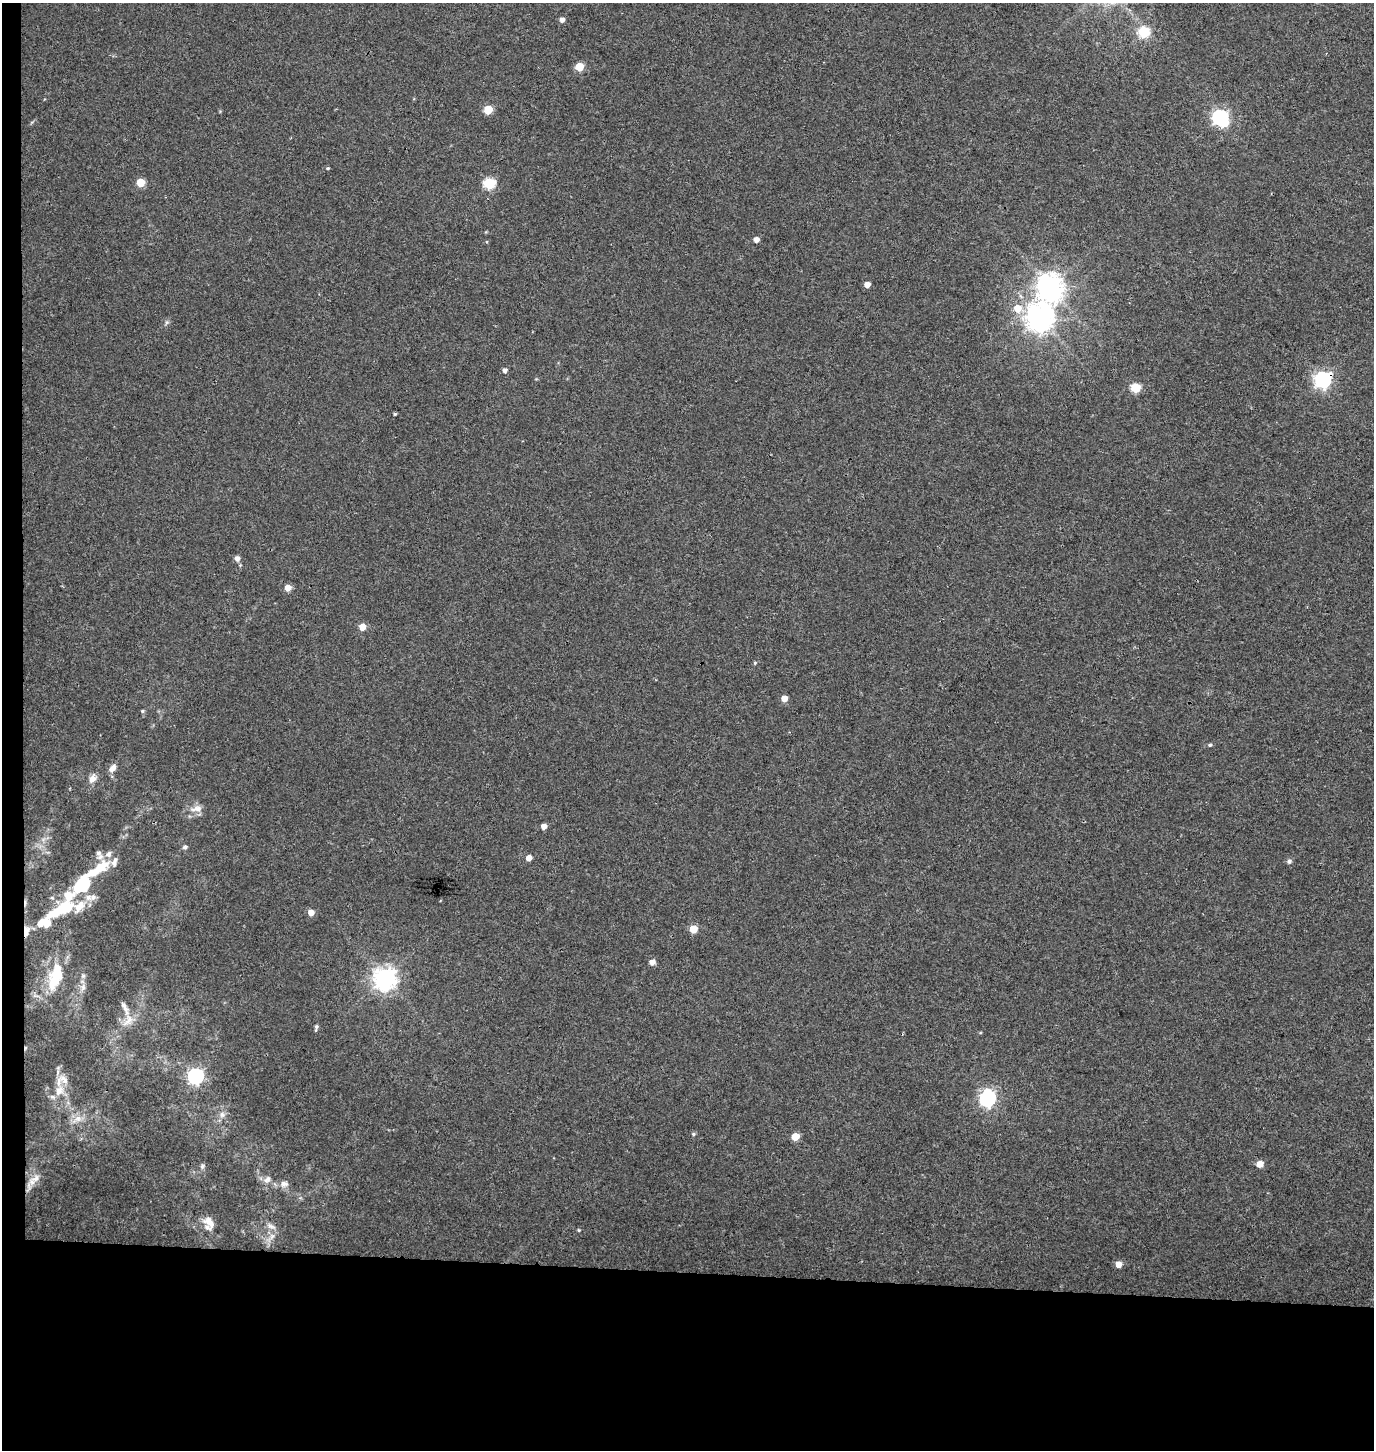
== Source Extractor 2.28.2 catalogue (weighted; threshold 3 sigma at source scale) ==
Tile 7 of 3 x 3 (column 1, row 3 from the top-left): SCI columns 271-1642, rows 13-1460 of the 4656 x 4358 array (HDU 1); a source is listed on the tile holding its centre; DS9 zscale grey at full resolution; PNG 1376 x 1452 px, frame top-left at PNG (2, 3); no overlay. Shown black and unused: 14% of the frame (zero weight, under 3 of 4 exposures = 5% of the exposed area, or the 3 px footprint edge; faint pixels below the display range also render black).
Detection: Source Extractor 2.28.2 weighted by HDU 2 'WHT'; one run over the whole footprint, this tile lists its part. Background 0.0327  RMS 0.0043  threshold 0.0193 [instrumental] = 3 sigma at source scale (4.5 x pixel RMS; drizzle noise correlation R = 1.50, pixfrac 1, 0.0396/0.0396 arcsec/px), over >= 5 px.
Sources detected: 78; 2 inside a brighter object's white glare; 2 cosmic-ray / hot-pixel residue — not listed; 8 inside a brighter listed object's ellipse — not listed separately; the other 66 listed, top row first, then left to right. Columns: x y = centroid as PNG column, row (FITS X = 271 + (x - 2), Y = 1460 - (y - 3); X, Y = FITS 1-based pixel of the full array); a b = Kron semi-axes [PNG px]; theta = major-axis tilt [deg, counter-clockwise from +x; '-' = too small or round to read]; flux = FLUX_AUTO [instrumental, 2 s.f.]
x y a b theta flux
562 20 5 5 - 2
1143 32 6 6 - 33
579 67 5 5 - 13
488 110 5 5 - 15
1220 117 7 6 - 100
328 168 4 3 - 0.55
140 182 5 5 - 11
489 183 6 6 - 37
756 240 5 4 - 2.6
867 284 5 4 - 3.3
1050 287 9 8 - 440
1017 308 7 6 - 7.4
1040 318 9 9 - 500
505 370 5 4 - 1.5
1323 379 7 7 - 140
1135 388 5 5 - 20
395 414 4 3 - 0.58
237 559 6 5 - 2.1
288 588 5 5 - 4.5
362 627 5 5 - 5.2
755 663 5 4 - 0.58
784 698 5 5 - 4.2
142 711 5 4 - 0.62
1210 745 5 4 - 0.67
113 768 11 7 55 2.5
92 779 11 8 53 2.8
196 809 18 9 12 3.6
544 826 5 5 - 2.8
185 847 6 5 - 1
98 853 9 7 -57 1.8
529 858 5 4 - 3.6
1289 861 6 5 - 1.2
97 869 39 11 34 14
82 884 17 12 55 24
88 897 10 9 - 2.9
52 898 6 3 -18 0.52
65 908 20 12 18 15
311 913 5 5 - 3.7
43 923 17 10 8 7.4
693 929 5 5 - 9.1
26 931 12 6 82 3.9
652 962 5 5 - 3
57 972 31 17 85 15
83 976 7 6 - 1.2
385 978 8 8 - 310
83 987 9 6 76 1.9
125 1008 24 6 -66 3.2
128 1021 21 10 52 5.8
316 1028 9 4 75 0.99
195 1076 7 6 - 120
59 1091 15 11 51 5.6
987 1098 7 7 - 130
222 1115 9 8 - 2
77 1119 17 9 32 4
693 1134 5 5 - 0.7
795 1137 5 5 - 8.1
1260 1164 5 5 - 5.5
202 1166 7 5 70 0.99
36 1178 14 9 33 3.4
267 1179 12 8 37 2.2
284 1184 12 9 -4 2.4
209 1222 18 11 -45 4.9
271 1226 15 6 -23 2.1
579 1230 4 4 - 0.48
272 1236 9 6 59 2
1118 1264 5 5 - 4.5
Overlapping masked pixels (flux is a lower limit): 2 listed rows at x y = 1323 379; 26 931